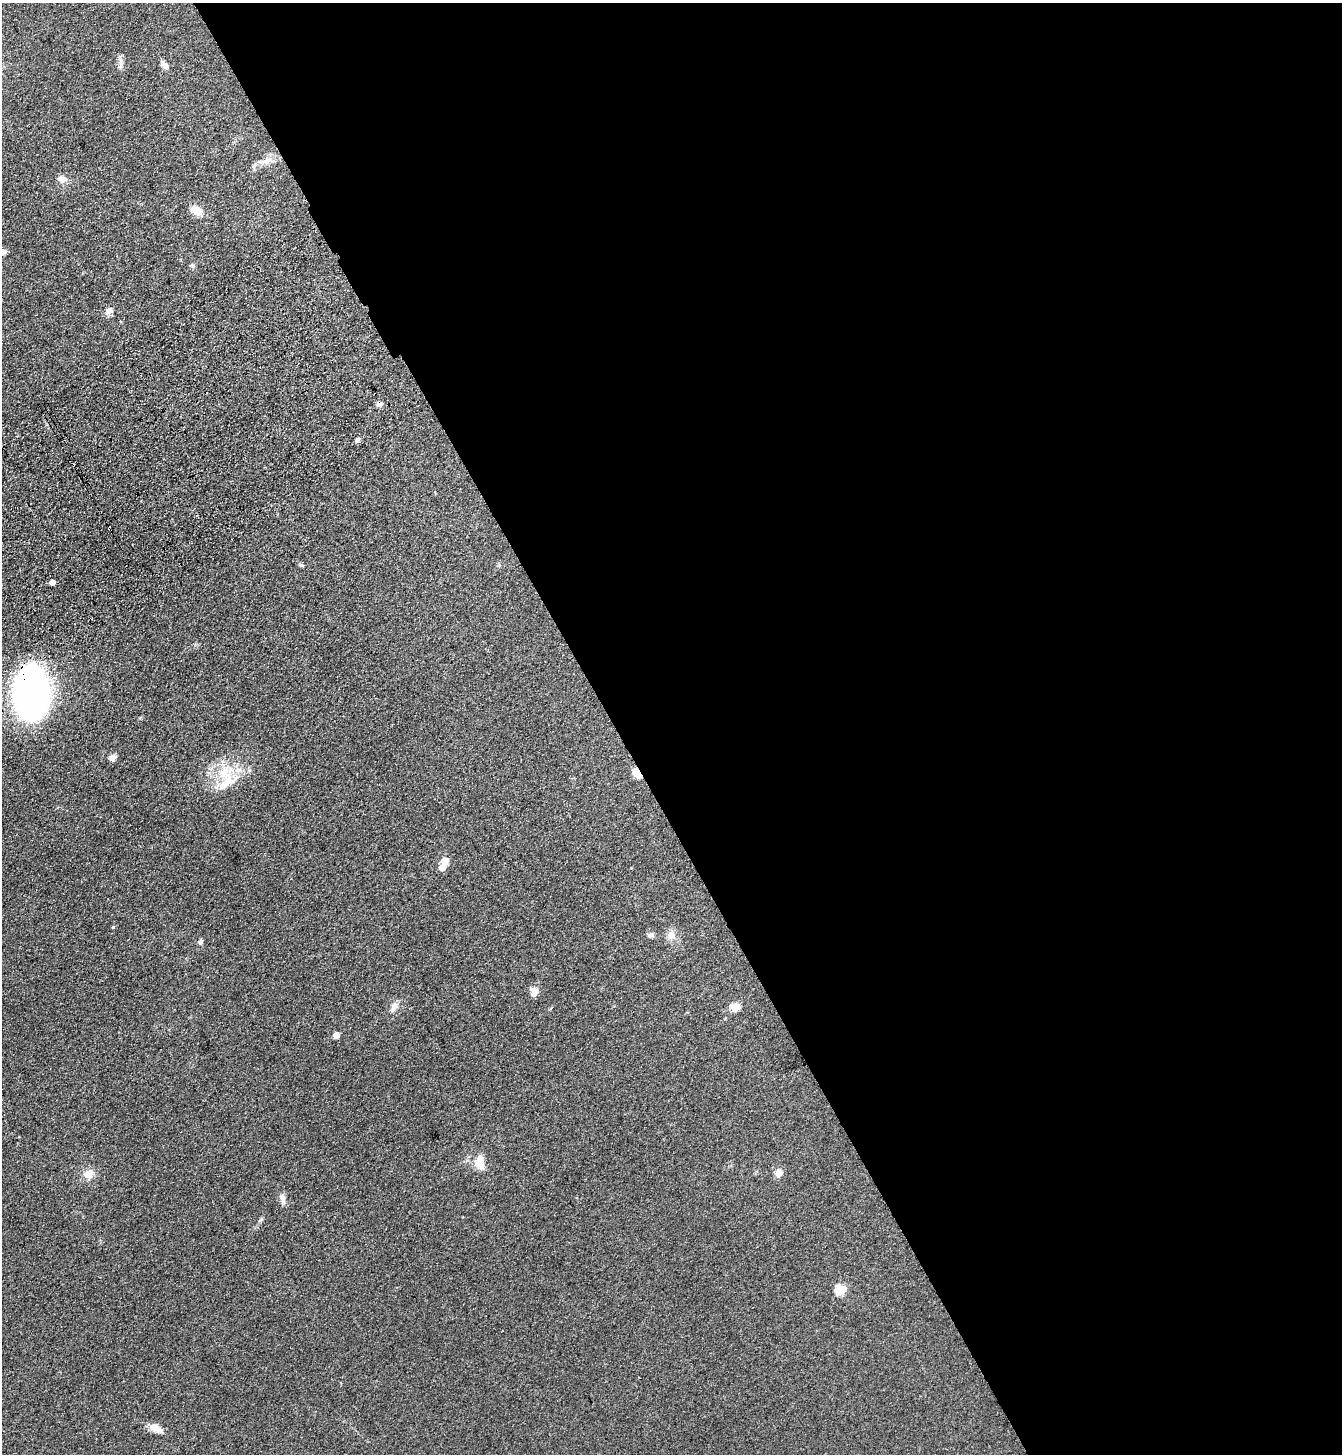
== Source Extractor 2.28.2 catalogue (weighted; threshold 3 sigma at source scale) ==
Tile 8 of 4 x 4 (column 4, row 2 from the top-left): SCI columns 4254-5593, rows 3008-4459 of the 5961 x 6016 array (HDU 1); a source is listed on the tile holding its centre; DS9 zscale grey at full resolution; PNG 1344 x 1456 px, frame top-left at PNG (2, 3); no overlay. Shown black and unused: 54% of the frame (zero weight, under 3 of 4 exposures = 6% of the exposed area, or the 3 px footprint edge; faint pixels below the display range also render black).
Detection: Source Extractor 2.28.2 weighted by HDU 2 'WHT'; one run over the whole footprint, this tile lists its part. Background 0.119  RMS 0.0092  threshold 0.0414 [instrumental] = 3 sigma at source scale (4.5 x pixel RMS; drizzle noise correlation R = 1.50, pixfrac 1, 0.05/0.05 arcsec/px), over >= 5 px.
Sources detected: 36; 1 inside a brighter object's white glare — not listed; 1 inside a brighter listed object's ellipse — not listed separately; the other 34 listed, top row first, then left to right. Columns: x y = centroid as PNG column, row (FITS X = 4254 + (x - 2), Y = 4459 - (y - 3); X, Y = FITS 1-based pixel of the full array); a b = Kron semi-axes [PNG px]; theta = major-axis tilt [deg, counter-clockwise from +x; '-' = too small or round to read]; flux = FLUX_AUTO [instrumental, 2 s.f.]
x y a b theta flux
121 65 10 7 63 3.5
165 65 10 7 -38 5.3
267 161 19 9 29 10
62 179 11 7 -17 6.5
197 210 13 9 -36 13
192 265 5 5 - 1.5
109 311 12 8 51 4.9
380 404 8 6 25 3.5
357 440 6 5 - 2.1
110 529 3 2 - 0.9
301 565 7 5 -1 1.4
499 565 5 5 - 1.1
52 582 5 4 - 6.8
31 698 32 25 -85 400
113 757 7 6 - 6
637 774 13 7 -53 10
226 782 44 20 55 33
445 861 5 5 - 14
442 868 5 5 - 9.4
113 927 4 4 - 1
651 935 9 7 -3 3
671 935 14 11 -89 7.4
201 942 6 6 - 2.3
534 992 13 10 82 6.3
394 1007 16 7 62 5.5
735 1007 8 7 - 13
337 1035 5 5 - 9.7
479 1162 18 12 -85 12
779 1173 7 7 - 9
89 1174 13 10 26 10
282 1198 16 7 -74 4.8
261 1220 7 4 45 1.5
840 1290 6 6 - 52
156 1428 19 9 -24 8.1
Overlapping masked pixels (flux is a lower limit): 4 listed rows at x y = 380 404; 110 529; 31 698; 637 774